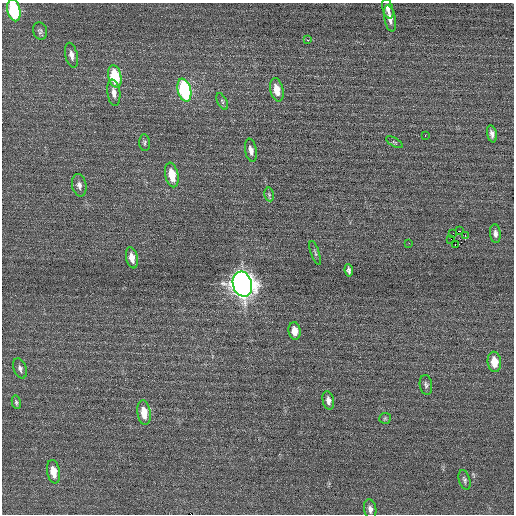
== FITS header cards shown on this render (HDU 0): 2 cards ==
NAXIS1  =                  512 / Axis length
NAXIS2  =                  512 / Axis length

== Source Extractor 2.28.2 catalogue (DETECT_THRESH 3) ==
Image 512 x 512 px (HDU 0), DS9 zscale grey, 1 PNG px = 1 image px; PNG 516 x 516 px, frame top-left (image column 1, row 512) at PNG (2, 3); each listed source drawn as its Kron ellipse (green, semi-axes under 4 px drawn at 4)
Background 0.0924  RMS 0.68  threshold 2.03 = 3 sigma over >= 5 px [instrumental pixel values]
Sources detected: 41; all 41 listed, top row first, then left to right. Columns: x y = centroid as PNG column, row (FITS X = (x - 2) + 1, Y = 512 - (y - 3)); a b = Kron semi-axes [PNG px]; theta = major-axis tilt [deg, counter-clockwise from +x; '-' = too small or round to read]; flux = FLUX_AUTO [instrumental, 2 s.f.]
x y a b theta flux
388 9 10 5 -74 230
14 10 11 6 -78 4000
390 18 13 5 -79 310
40 31 9 7 -74 120
308 40 3 3 - 67
71 55 12 6 -77 250
115 77 11 6 -78 2100
184 90 11 6 -76 5500
277 90 12 6 -77 620
114 93 13 6 -82 270
222 101 9 4 -64 100
492 134 8 5 -79 200
425 136 3 2 - 73
394 142 9 3 -29 57
145 143 8 5 -85 85
251 150 11 5 -80 240
172 175 12 6 -77 900
79 185 11 7 -78 200
269 194 7 5 -79 74
460 231 3 2 - 330
453 233 3 2 - 58
495 234 9 5 -84 180
465 235 2 2 - 220
451 239 2 2 - 73
409 243 2 2 - 110
455 244 3 2 - 150
315 253 12 3 -72 91
132 258 11 5 -77 370
349 270 6 4 -81 120
242 284 13 9 -75 46000
295 331 9 6 -82 420
494 362 10 6 -84 780
20 368 10 6 -71 150
426 385 10 6 -81 120
328 400 9 5 -78 230
16 402 7 4 -80 82
144 413 12 6 -81 770
385 418 6 5 - 64
53 472 12 6 -80 660
464 480 10 5 -73 120
370 509 10 6 -80 200
At the frame edge (FLAGS 8, measured only in part): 1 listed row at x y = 14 10